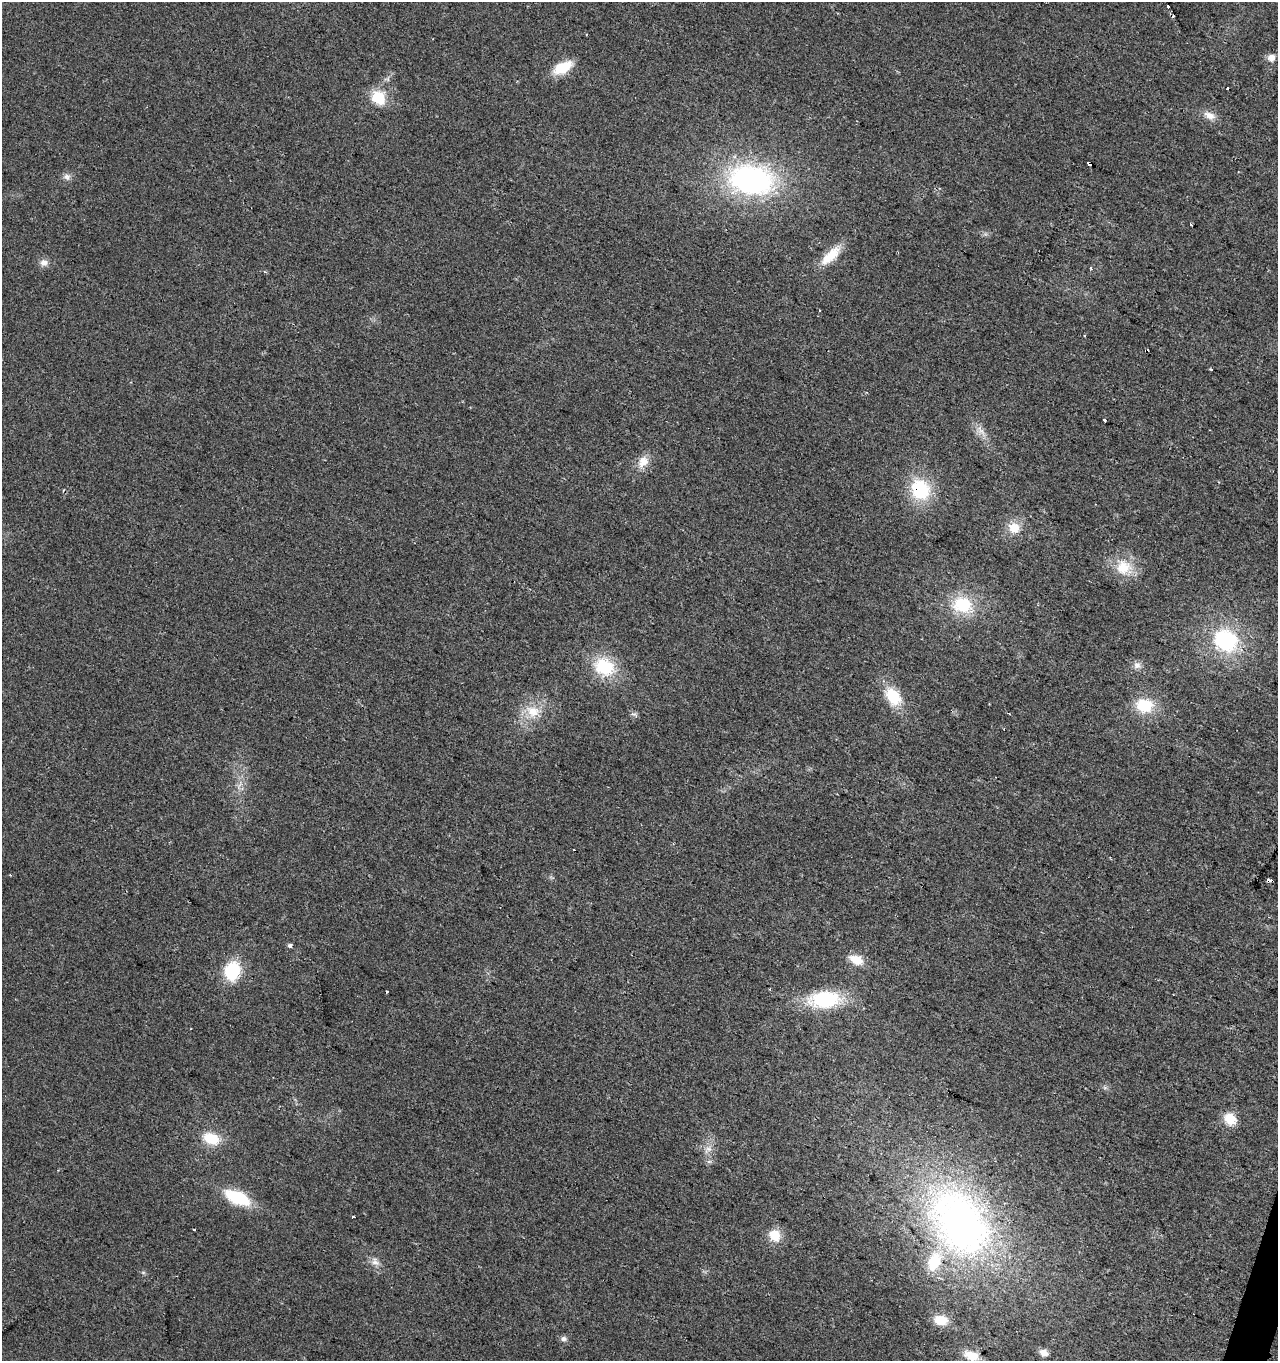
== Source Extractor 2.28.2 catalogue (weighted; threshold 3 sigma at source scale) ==
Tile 6 of 4 x 4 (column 2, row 2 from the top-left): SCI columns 1555-2830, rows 2721-4079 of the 5596 x 5447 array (HDU 1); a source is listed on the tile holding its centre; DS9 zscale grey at full resolution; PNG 1280 x 1363 px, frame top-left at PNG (2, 2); no overlay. Shown black and unused: <1% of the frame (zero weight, under 2 of 3 exposures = <1% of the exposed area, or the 3 px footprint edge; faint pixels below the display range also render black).
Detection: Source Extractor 2.28.2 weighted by HDU 2 'WHT'; one run over the whole footprint, this tile lists its part. Background 0.0179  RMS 0.0078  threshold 0.0351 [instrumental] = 3 sigma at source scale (4.5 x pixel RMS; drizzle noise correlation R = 1.50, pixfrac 1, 0.0396/0.0396 arcsec/px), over >= 5 px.
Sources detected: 57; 6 cosmic-ray / hot-pixel residue — not listed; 1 inside a brighter listed object's ellipse — not listed separately; the other 50 listed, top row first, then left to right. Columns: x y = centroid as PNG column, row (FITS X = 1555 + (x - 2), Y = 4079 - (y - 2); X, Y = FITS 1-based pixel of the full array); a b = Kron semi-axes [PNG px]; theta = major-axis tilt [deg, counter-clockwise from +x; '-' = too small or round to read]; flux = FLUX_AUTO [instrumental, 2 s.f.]
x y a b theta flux
1168 6 3 3 - 8.9
1271 58 9 8 - 5.5
562 68 20 10 28 23
1227 88 3 3 - 2.2
379 98 7 6 - 82
1210 115 15 9 -24 6.8
1090 163 5 3 - 690
67 177 10 8 -42 3.5
751 179 48 31 -9 170
831 255 31 11 43 18
44 263 10 9 - 4.7
1091 268 4 3 - 1.1
1085 336 3 2 - 1
1147 351 3 3 - 3.6
1105 420 3 3 - 21
981 430 18 7 -55 6.7
643 462 16 13 52 9.7
920 489 23 20 -65 44
1014 528 15 14 - 12
1123 567 22 19 9 21
962 605 26 21 -10 34
1226 640 28 24 -33 66
1137 665 10 9 - 4.1
604 667 23 18 -28 40
893 697 23 16 -58 26
1144 705 17 15 -6 29
533 711 20 16 -22 17
634 714 9 3 -13 1.6
10 875 3 3 - 0.53
1269 880 5 3 - 12
290 946 4 3 - 4.1
856 960 17 10 -24 13
232 971 19 15 73 38
770 989 3 2 - 1
387 992 3 2 - 0.76
825 999 31 16 4 62
1230 1119 14 11 -37 15
211 1138 18 12 -21 22
708 1149 9 7 -1 3.7
237 1198 27 13 -23 37
353 1217 4 2 - 1.5
959 1222 99 66 -54 370
194 1229 3 3 - 4.1
775 1235 14 12 -58 14
375 1262 13 9 -46 5
143 1272 6 4 -19 1.2
941 1320 13 10 -8 16
564 1339 8 7 - 2.6
1044 1352 9 7 -21 5.6
971 1356 19 11 -20 13
Overlapping masked pixels (flux is a lower limit): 5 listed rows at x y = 1168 6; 1090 163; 1147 351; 920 489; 1269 880